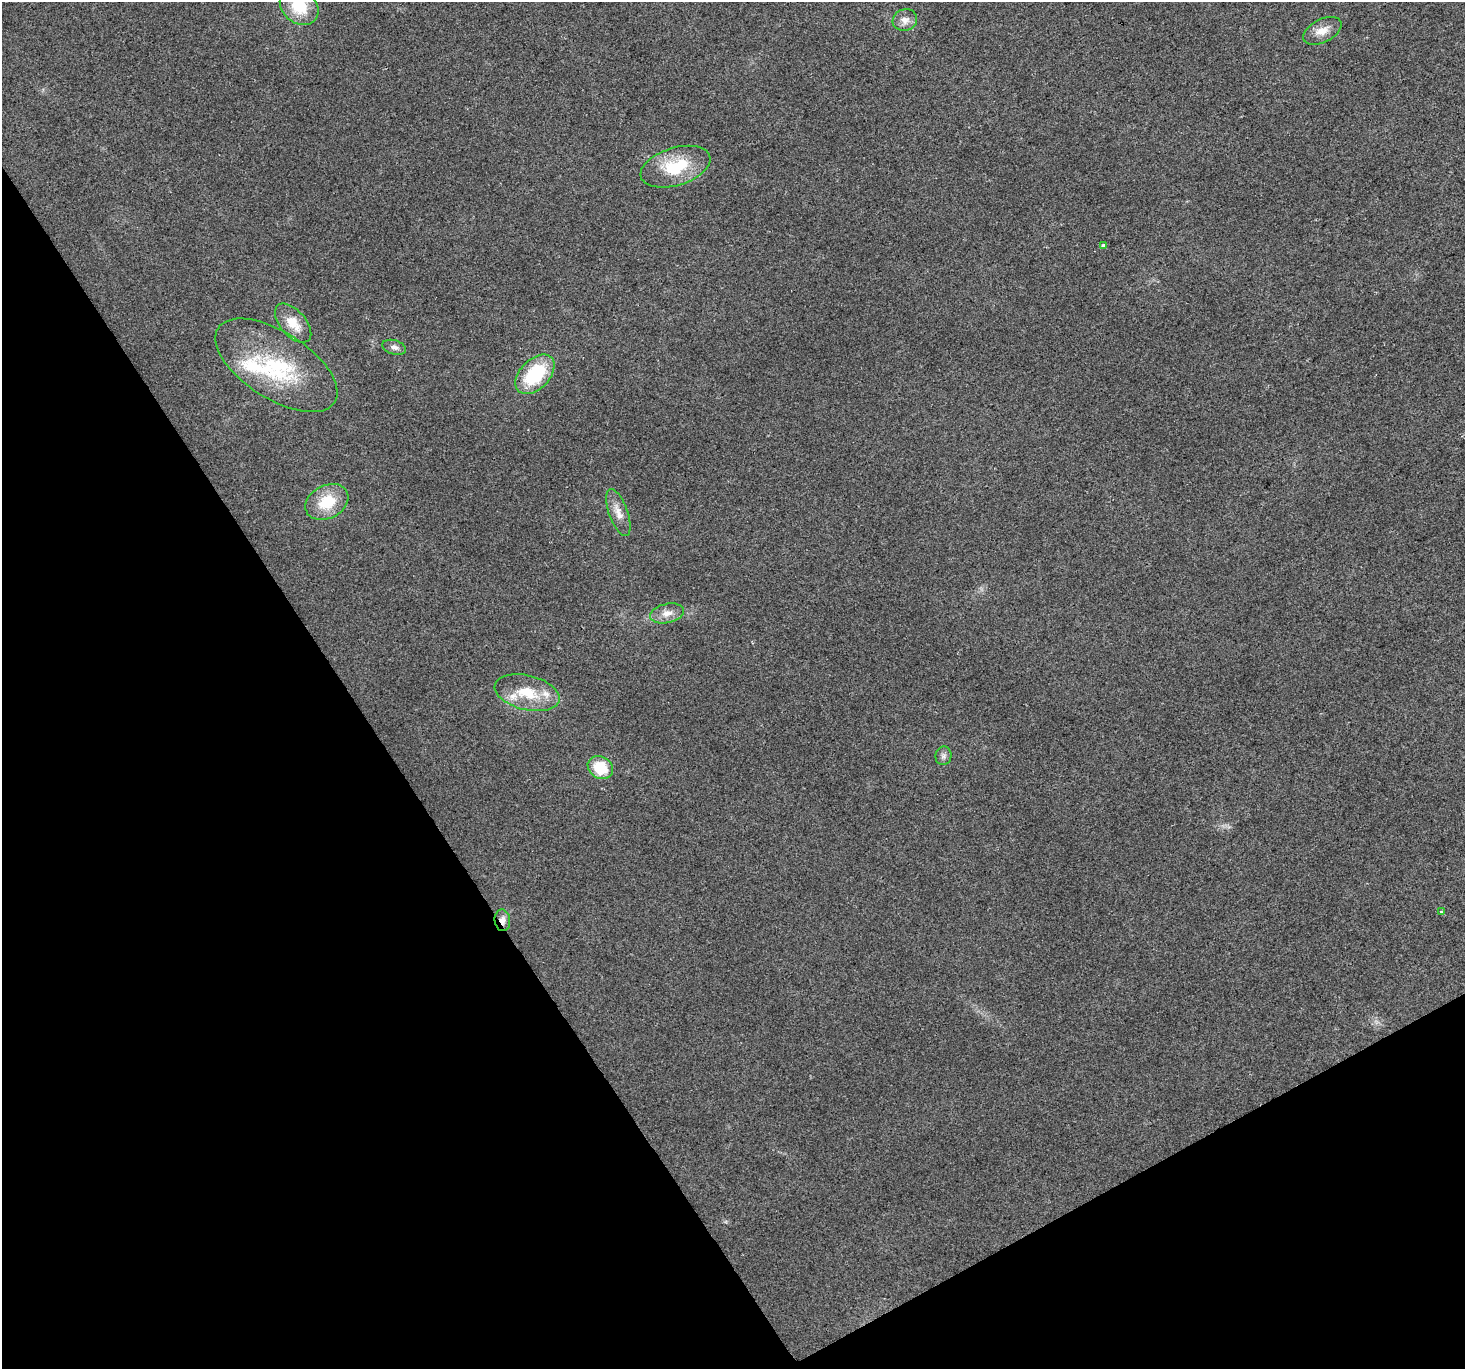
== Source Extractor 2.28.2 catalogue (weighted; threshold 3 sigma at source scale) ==
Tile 14 of 4 x 4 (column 2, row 4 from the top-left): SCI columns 1466-2928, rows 175-1541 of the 5854 x 5756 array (HDU 1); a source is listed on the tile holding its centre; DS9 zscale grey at full resolution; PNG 1467 x 1371 px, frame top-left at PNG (2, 2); each listed source drawn as its Kron ellipse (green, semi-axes under 4 px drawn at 4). Shown black and unused: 30% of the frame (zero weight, under 2 of 3 exposures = <1% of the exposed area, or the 3 px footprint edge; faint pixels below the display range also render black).
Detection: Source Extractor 2.28.2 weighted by HDU 2 'WHT'; one run over the whole footprint, this tile lists its part. Background 0.0237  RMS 0.0063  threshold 0.0281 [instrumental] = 3 sigma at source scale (4.5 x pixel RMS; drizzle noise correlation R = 1.50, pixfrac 1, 0.0396/0.0396 arcsec/px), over >= 5 px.
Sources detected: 21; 4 inside a brighter listed object's ellipse — not listed separately; the other 17 listed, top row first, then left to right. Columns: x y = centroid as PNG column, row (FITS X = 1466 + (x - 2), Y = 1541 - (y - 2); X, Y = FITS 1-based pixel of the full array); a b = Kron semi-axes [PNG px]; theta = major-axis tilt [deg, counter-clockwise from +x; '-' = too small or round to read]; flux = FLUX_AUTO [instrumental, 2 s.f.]
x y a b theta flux
299 6 21 16 -43 23
905 20 12 10 19 4.9
1322 31 21 11 27 7.5
675 167 36 19 17 30
1104 246 4 3 - 8.5
293 323 23 13 -49 12
394 347 12 7 -16 2.9
276 365 69 33 -33 61
535 374 23 15 46 37
327 502 22 16 28 20
618 513 25 9 -70 7
667 613 17 9 12 5.9
527 693 33 17 -14 21
943 756 9 8 - 2.3
600 768 13 10 -32 19
1441 912 4 3 - 1.2
502 920 11 7 -84 4
Overlapping masked pixels (flux is a lower limit): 1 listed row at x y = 502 920
Isophote crosses this tile's border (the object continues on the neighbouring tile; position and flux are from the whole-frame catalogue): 1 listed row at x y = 299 6